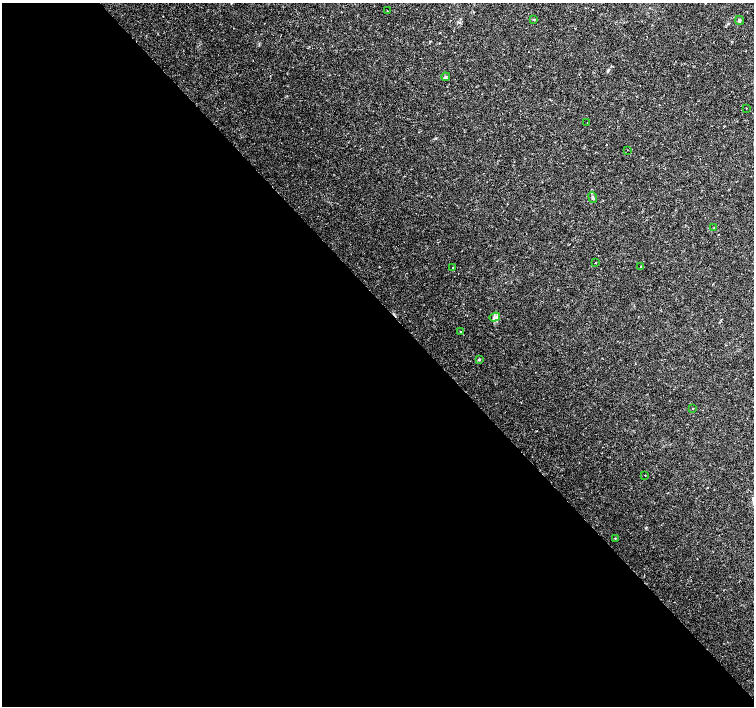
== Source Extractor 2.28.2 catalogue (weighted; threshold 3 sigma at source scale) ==
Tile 9 of 4 x 4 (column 1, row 3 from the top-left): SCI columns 1-1503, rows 1553-2959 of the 6017 x 5985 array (HDU 1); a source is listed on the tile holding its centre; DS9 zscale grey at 2 x 2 block average (1 PNG px = mean of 2 x 2 image px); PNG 756 x 708 px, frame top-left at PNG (2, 3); each listed source drawn as its Kron ellipse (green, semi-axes under 4 px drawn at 4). Shown black and unused: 57% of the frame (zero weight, under 2 of 3 exposures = <1% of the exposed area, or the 3 px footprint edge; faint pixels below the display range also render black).
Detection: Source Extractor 2.28.2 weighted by HDU 2 'WHT'; one run over the whole footprint, this tile lists its part. Background 0.0308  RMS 0.0036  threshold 0.0164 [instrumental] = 3 sigma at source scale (4.5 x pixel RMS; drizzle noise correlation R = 1.50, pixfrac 1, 0.0396/0.0396 arcsec/px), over >= 5 px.
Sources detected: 18; all 18 listed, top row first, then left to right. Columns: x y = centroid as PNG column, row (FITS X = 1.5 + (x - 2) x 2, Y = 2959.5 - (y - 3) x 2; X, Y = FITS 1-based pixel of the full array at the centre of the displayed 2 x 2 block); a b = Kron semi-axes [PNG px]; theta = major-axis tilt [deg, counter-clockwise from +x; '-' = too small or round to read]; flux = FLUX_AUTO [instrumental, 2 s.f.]
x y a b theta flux
387 11 2 2 - 0.35
534 19 3 2 - 0.59
739 20 4 3 - 1.3
446 77 4 3 - 1.1
746 108 2 2 - 0.35
587 123 2 2 - 0.41
627 150 2 2 - 0.45
593 198 5 3 - 1.3
714 228 4 2 - 0.71
595 263 2 2 - 0.5
453 267 2 2 - 0.92
641 267 2 2 - 0.66
495 317 5 4 - 2.1
461 332 2 2 - 0.53
479 360 4 3 - 0.81
693 409 2 2 - 0.48
645 475 2 2 - 0.34
615 538 2 2 - 0.43
Diffuse or blended objects may show on this block-average render without a row.